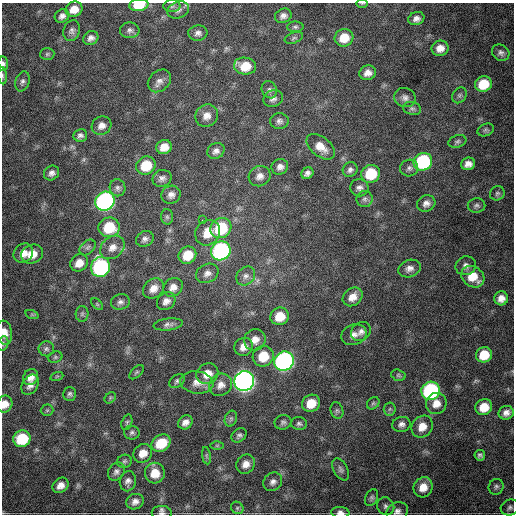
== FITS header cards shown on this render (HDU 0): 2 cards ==
NAXIS1  =                  512
NAXIS2  =                  512

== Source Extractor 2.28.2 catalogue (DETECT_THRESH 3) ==
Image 512 x 512 px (HDU 0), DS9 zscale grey, 1 PNG px = 1 image px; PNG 516 x 516 px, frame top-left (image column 1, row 512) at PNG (2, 3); each listed source drawn as its Kron ellipse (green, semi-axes under 4 px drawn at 4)
Background 2050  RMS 44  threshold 132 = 3 sigma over >= 5 px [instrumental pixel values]
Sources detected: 154; all 154 listed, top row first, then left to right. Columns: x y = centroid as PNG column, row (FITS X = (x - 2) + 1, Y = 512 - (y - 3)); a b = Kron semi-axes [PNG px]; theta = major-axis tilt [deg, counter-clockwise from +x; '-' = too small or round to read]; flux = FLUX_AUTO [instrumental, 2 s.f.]
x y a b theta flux
362 3 6 4 1 3.4e+03
139 5 9 6 8 7.4e+04
172 6 8 6 0 7.2e+03
74 9 9 7 25 3.6e+04
178 10 11 8 21 1.5e+04
62 16 8 6 38 1.3e+04
283 16 9 7 24 1.3e+04
416 19 8 6 19 1.5e+04
295 27 8 5 2 6.7e+03
130 30 9 8 - 1.1e+04
72 31 10 8 70 1.2e+04
198 33 9 7 2 1.2e+04
91 38 8 6 33 1.3e+04
294 38 9 5 20 6.3e+03
344 38 9 8 - 5.6e+04
440 48 8 7 - 2.6e+04
501 53 9 8 - 1.1e+04
47 54 7 6 - 5.8e+03
3 64 7 5 -84 8.3e+03
245 66 11 8 -8 6.1e+04
368 73 8 7 - 2.0e+04
3 76 8 3 -85 4.8e+03
22 81 10 7 71 1.0e+04
159 81 13 10 43 1.8e+04
483 84 8 7 - 8.6e+04
269 90 9 7 -62 9.1e+03
459 95 8 6 53 7.6e+03
405 98 11 9 -20 1.6e+04
273 99 10 8 22 1.3e+04
412 109 9 6 -13 8.6e+03
207 116 12 10 47 2.5e+04
279 121 9 8 - 1.1e+04
102 126 10 9 - 1.9e+04
486 130 8 6 23 6.6e+03
80 135 7 6 - 1.0e+04
457 141 9 6 18 7.7e+03
164 147 8 7 - 3.1e+04
321 147 16 9 -39 3.5e+04
216 151 9 7 35 1.4e+04
423 162 9 8 - 3.3e+05
468 164 7 6 - 1.8e+04
146 165 10 9 - 8.8e+04
280 167 8 7 - 1.5e+04
409 168 9 8 - 1.1e+04
350 170 8 7 - 1.0e+04
52 173 8 7 - 1.3e+04
307 173 6 5 - 1.1e+04
371 174 9 9 - 1.1e+05
260 176 11 10 - 2.0e+04
162 178 9 8 - 1.3e+04
118 188 8 8 - 1.0e+04
359 188 9 8 - 1.3e+04
497 193 7 7 - 7.5e+03
171 195 10 8 28 1.6e+04
365 199 8 8 - 9.7e+03
105 201 10 9 - 9.1e+05
426 203 9 8 - 1.6e+04
477 205 9 7 1 8.4e+03
167 217 7 6 - 6.5e+03
203 220 3 2 - 5.3e+03
109 227 11 10 - 9.2e+04
221 228 11 10 - 1.6e+05
208 233 13 12 - 4.9e+04
145 239 9 7 28 1.2e+04
88 247 9 6 44 8.1e+03
112 247 13 10 42 2.6e+04
221 251 10 9 - 6.9e+05
23 253 10 9 - 2.7e+04
32 254 11 9 20 4.2e+04
187 255 9 8 - 6.7e+04
79 263 9 8 - 3.2e+04
466 266 10 9 - 1.6e+04
100 267 10 9 - 5.1e+05
409 269 11 8 19 1.7e+04
207 273 12 9 26 1.7e+04
246 276 10 8 45 1.5e+04
473 277 12 10 -36 5.7e+04
173 287 10 8 40 2.1e+04
153 288 11 9 40 2.5e+04
353 297 11 8 37 2.8e+04
501 298 7 7 - 2.1e+04
166 301 10 8 41 1.7e+04
120 302 9 7 15 1.2e+04
97 304 7 4 -45 4.6e+03
82 314 8 6 89 7.3e+03
32 315 7 4 -19 4.0e+03
280 316 9 8 - 6.0e+04
168 324 14 6 7 1.2e+04
361 331 10 9 - 1.5e+04
4 333 12 7 -82 2.3e+04
354 335 13 10 19 2.1e+04
255 340 11 10 - 2.7e+04
3 343 7 5 77 6.0e+03
244 347 9 8 - 2.4e+04
46 349 8 7 - 8.7e+03
484 355 8 7 - 6.6e+04
263 356 11 10 - 7.5e+04
55 357 7 5 21 5.6e+03
284 361 10 9 - 1.1e+06
137 372 9 4 43 5.7e+03
207 374 11 10 - 3.9e+04
398 375 7 5 -16 5.4e+03
57 376 6 4 18 4.4e+03
30 377 8 7 - 2.0e+04
177 381 8 6 36 7.6e+03
244 381 10 9 - 1.9e+06
197 382 16 11 -7 3.0e+04
30 385 11 7 58 1.7e+04
221 385 12 10 39 2.2e+04
431 391 9 9 - 5.2e+05
70 394 7 6 - 7.3e+03
110 398 6 5 - 5.3e+03
311 403 9 8 - 5.2e+04
373 403 7 5 44 5.6e+03
436 403 10 10 - 3.1e+04
5 404 8 7 - 2.6e+04
484 407 8 8 - 5.1e+04
390 409 6 6 - 6.2e+03
47 410 6 6 - 4.6e+03
337 411 8 6 -74 7.6e+03
506 413 7 7 - 1.7e+04
231 419 8 6 70 7.2e+03
127 422 8 5 71 6.0e+03
185 422 8 6 40 1.7e+04
283 422 8 7 - 8.7e+03
299 424 8 6 -3 7.9e+03
401 424 9 7 14 1.3e+04
422 427 11 10 - 3.7e+04
132 433 8 7 - 7.7e+03
239 435 8 6 40 8.5e+03
22 439 9 8 - 1.3e+05
161 443 10 8 33 8.2e+04
217 445 6 4 0 4.0e+03
143 453 10 8 44 3.3e+04
480 455 5 5 - 7.3e+03
206 456 9 4 -81 5.5e+03
124 461 7 6 - 6.6e+03
246 464 10 9 - 2.3e+04
340 469 12 7 -61 9.8e+03
116 471 10 7 54 1.2e+04
155 473 10 10 - 4.6e+04
128 481 10 8 78 1.5e+04
273 482 10 8 43 1.4e+04
60 485 8 7 - 2.1e+04
423 487 10 9 - 3.6e+04
496 487 8 7 - 8.7e+03
372 498 9 6 66 7.8e+03
135 502 9 7 26 1.6e+04
386 506 9 8 - 1.2e+04
510 507 9 7 25 9.3e+03
237 508 7 5 -47 7.2e+03
397 512 11 9 24 1.5e+04
162 513 10 7 -1 1.1e+04
340 513 9 5 -6 1.4e+04
At the frame edge (FLAGS 8, measured only in part): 11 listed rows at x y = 362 3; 139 5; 178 10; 3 64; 3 76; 4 333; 3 343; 5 404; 397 512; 162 513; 340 513